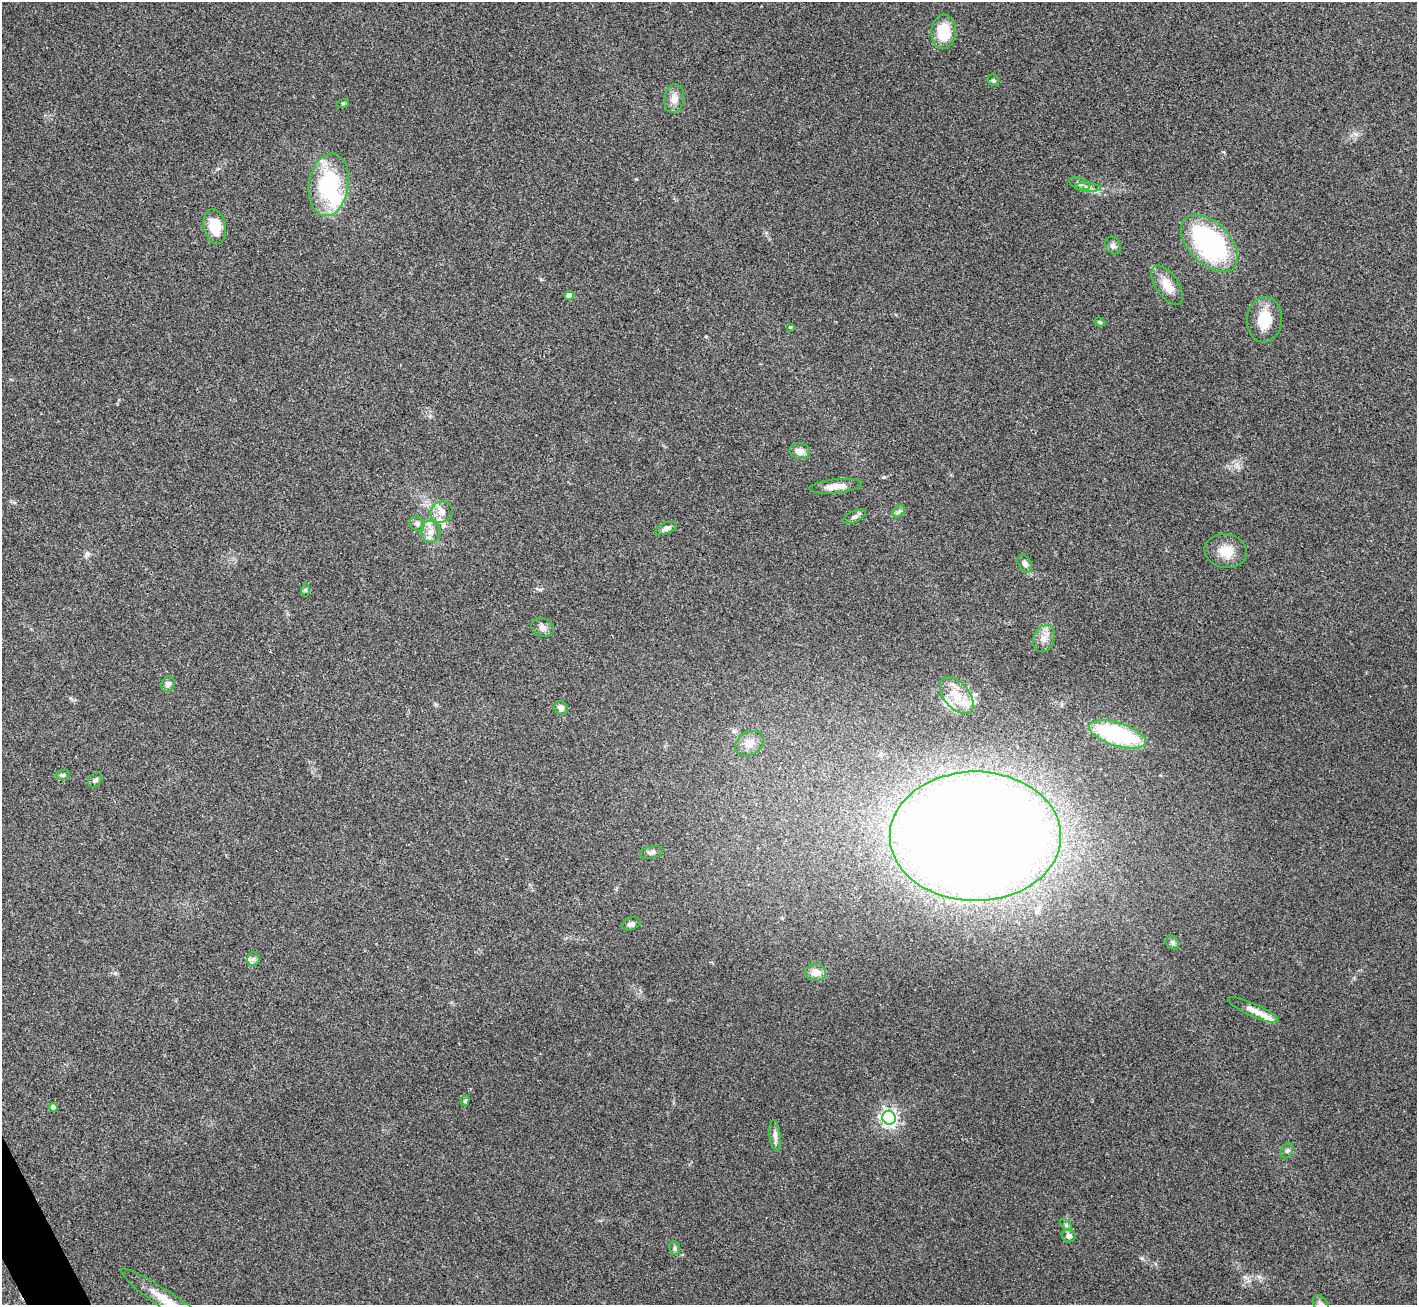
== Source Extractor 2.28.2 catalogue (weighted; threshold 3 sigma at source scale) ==
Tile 7 of 4 x 4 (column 3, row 2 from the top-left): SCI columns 2830-4244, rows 2757-4059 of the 5658 x 5648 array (HDU 1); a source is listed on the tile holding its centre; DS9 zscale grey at full resolution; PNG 1419 x 1307 px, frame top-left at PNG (2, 2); each listed source drawn as its Kron ellipse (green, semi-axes under 4 px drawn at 4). Shown black and unused: <1% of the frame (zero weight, under 3 of 4 exposures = <1% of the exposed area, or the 3 px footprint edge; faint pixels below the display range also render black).
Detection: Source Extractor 2.28.2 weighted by HDU 2 'WHT'; one run over the whole footprint, this tile lists its part. Background 0.212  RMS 0.0081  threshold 0.0363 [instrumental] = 3 sigma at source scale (4.5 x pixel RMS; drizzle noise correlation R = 1.50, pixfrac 1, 0.05/0.05 arcsec/px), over >= 5 px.
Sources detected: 56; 4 inside a brighter listed object's ellipse — not listed separately; the other 52 listed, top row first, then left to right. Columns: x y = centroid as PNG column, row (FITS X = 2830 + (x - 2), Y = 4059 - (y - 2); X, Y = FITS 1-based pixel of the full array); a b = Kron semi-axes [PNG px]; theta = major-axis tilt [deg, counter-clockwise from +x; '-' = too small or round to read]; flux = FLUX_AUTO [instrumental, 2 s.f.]
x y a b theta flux
943 32 17 12 87 25
993 80 6 5 - 1.4
674 99 14 10 82 7.6
343 103 6 4 19 0.97
1079 184 11 5 -20 2.5
329 185 32 20 81 76
1088 187 13 4 -3 3.3
215 227 18 11 -78 19
1209 243 35 20 -44 130
1113 245 9 7 -58 2.6
1167 285 22 11 -55 12
569 295 4 4 - 6.1
1265 320 23 17 84 21
1100 322 6 4 -22 1.1
790 327 3 3 - 0.75
800 451 10 8 -8 6.5
836 486 26 7 6 9.3
899 511 7 5 44 1.9
441 512 11 10 - 6.2
854 517 12 5 24 2.4
417 524 7 7 - 3
666 528 11 5 21 3.1
431 532 11 10 - 6.2
1226 551 21 17 -10 14
1025 563 10 6 -58 3.3
305 590 6 4 -90 1.3
542 628 11 9 -26 3.7
1044 639 14 10 69 6.8
168 684 8 6 62 3.1
957 696 21 12 -49 16
561 708 7 6 - 3.1
1117 734 29 11 -17 81
749 743 15 11 31 8
63 775 7 5 2 1.5
95 780 8 6 49 2
975 836 86 64 0 2100
652 852 12 6 12 2.7
631 924 10 6 21 2.5
1172 943 8 6 -57 2
253 959 7 6 - 2.6
816 972 10 8 -6 7.7
1253 1010 27 6 -24 7
465 1101 5 4 - 1.3
53 1107 4 4 - 3.1
889 1118 7 6 - 290
775 1136 16 5 -82 3.8
1287 1151 8 5 62 1.9
1066 1225 7 4 -46 1.4
1069 1236 7 6 - 2.9
675 1248 7 5 -80 1.5
169 1303 58 9 -34 21
1321 1304 10 6 -55 2.6
Isophote crosses this tile's border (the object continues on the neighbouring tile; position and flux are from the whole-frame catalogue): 2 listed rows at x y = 169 1303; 1321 1304
Unlisted compact peaks at least as high as the median listed source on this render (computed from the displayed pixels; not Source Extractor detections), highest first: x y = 1245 1277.